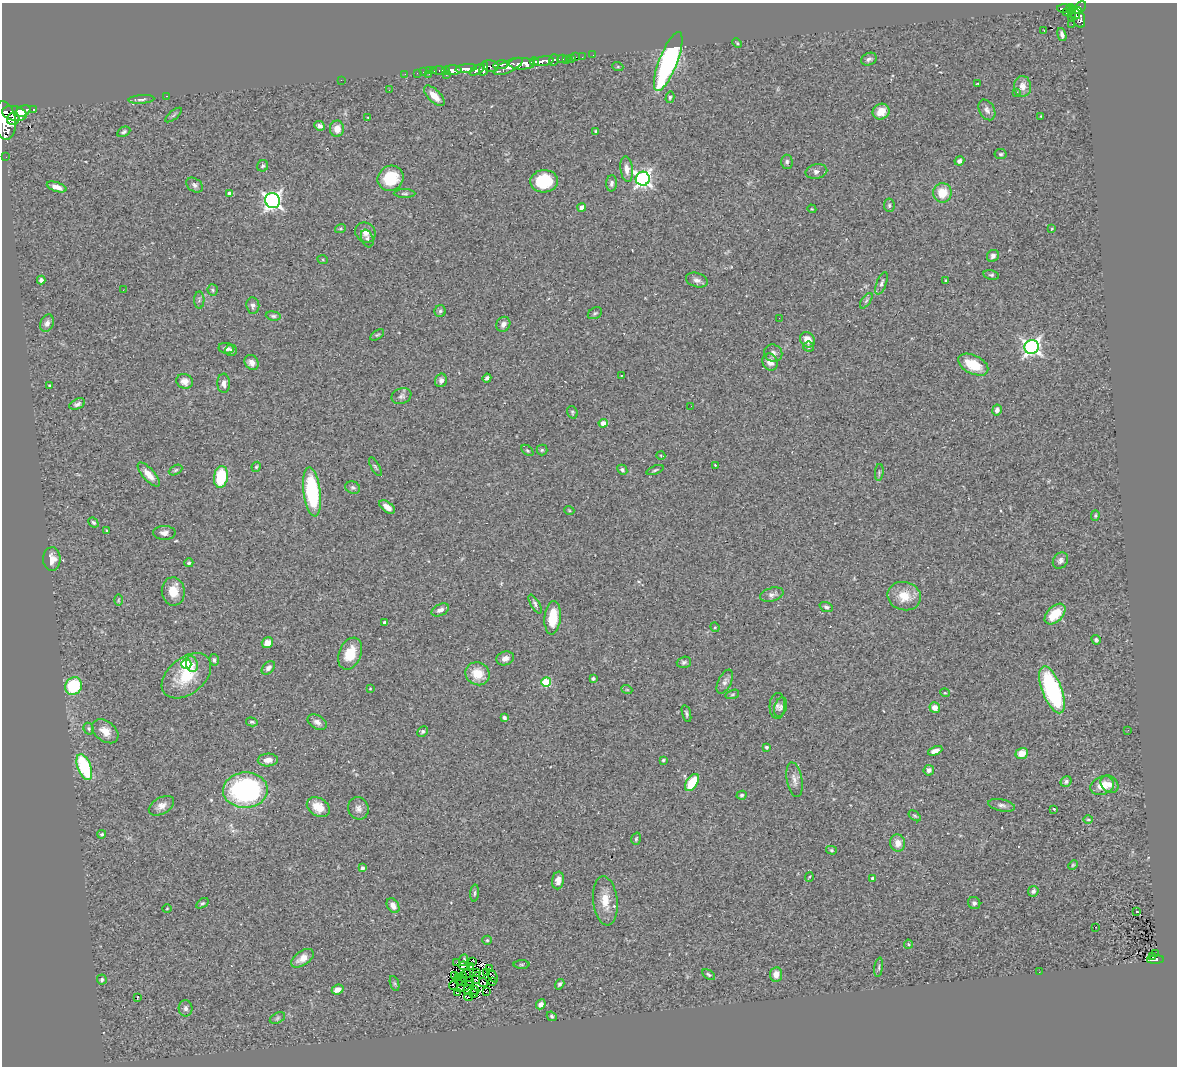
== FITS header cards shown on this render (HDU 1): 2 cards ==
NAXIS1  =                 1175
NAXIS2  =                 1064

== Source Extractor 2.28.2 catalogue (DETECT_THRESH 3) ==
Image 1175 x 1064 px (HDU 1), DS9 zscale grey, 1 PNG px = 1 image px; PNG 1179 x 1068 px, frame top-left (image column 1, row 1064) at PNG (2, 3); each listed source drawn as its Kron ellipse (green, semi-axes under 4 px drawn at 4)
Background 1.04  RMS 0.083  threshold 0.25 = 3 sigma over >= 5 px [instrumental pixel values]
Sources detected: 283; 5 with non-positive FLUX_AUTO (blend fragments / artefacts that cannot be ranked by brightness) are neither listed nor drawn; the other 278 listed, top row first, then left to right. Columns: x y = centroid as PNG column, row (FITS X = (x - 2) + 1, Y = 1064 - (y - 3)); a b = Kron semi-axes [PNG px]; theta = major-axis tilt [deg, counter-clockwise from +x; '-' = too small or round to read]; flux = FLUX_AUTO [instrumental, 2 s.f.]
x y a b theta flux
1065 8 7 3 0 200
1071 8 4 2 - 92
1080 8 8 5 42 520
1072 12 6 3 87 59
1066 13 2 2 - 6.2
1076 15 5 2 - 160
1072 16 4 2 - 30
1078 17 11 6 -69 390
1072 24 2 2 - 12
1044 30 2 2 - 3.7
1062 34 7 3 -75 15
737 43 5 3 - 6
593 55 2 2 - 3.1
576 57 2 2 - 8.2
582 57 2 2 - 9.3
571 58 3 2 - 31
562 59 5 3 - 110
869 59 8 6 23 16
554 60 6 5 - 210
567 60 2 2 - 10
543 61 10 4 9 1200
668 61 31 9 69 1100
534 62 4 3 - 350
522 64 13 5 0 2700
500 65 7 3 8 240
490 66 8 5 -16 540
508 66 16 6 25 1200
618 67 5 3 - 5.9
466 68 10 4 7 1300
484 69 7 4 80 500
439 70 6 3 0 58
453 70 8 5 -1 1000
477 70 8 4 33 640
429 71 2 2 - 17
434 71 2 2 - 14
445 71 4 3 - 39
423 72 2 2 - 12
417 73 2 2 - 13
405 74 2 2 - 11
429 74 3 2 - 13
446 75 3 2 - 15
341 80 2 2 - 59
978 84 3 2 - 5.4
1022 86 10 8 -87 45
389 90 2 2 - 3.2
1016 92 3 3 - 10
167 96 3 2 - 75
434 96 13 6 -45 60
670 97 6 4 75 8.2
141 99 13 3 4 15
33 110 3 3 - 110
987 110 11 7 -60 25
23 111 8 5 28 1400
881 112 8 7 - 82
15 113 12 7 -11 3300
173 115 10 3 40 9.5
1041 116 3 3 - 5.4
368 117 4 2 - 3.8
13 119 6 6 - 1100
4 120 19 11 -81 5400
320 126 5 4 - 18
337 129 8 7 - 47
596 131 3 3 - 6.9
124 132 7 4 28 12
1001 154 6 5 - 10
6 157 2 2 - 9
959 161 5 4 - 22
787 162 7 6 - 13
263 166 6 5 - 9.6
627 169 13 6 -83 36
816 171 11 7 13 24
391 178 13 12 - 200
643 179 7 7 - 1800
544 181 14 11 4 240
611 183 8 5 88 16
195 185 9 6 -36 18
57 187 10 4 -18 38
230 193 4 3 - 28
942 193 9 9 - 110
405 194 11 3 0 9.2
273 201 8 7 - 2300
889 205 7 5 -80 10
582 208 4 4 - 61
812 209 4 3 - 4.8
340 229 5 3 - 6.7
1052 229 3 2 - 4.3
365 232 11 9 -40 38
367 239 9 5 -69 15
993 256 6 5 - 17
323 260 5 3 - 5.6
991 275 8 4 -10 10
41 280 4 4 - 15
697 280 11 7 -17 24
945 280 3 3 - 4.6
881 283 12 5 69 17
123 290 2 2 - 3.9
213 290 6 5 - 9.8
199 300 8 5 89 12
866 301 9 4 55 13
253 305 8 6 -83 22
440 311 6 5 - 10
595 313 7 5 29 10
273 316 7 4 -7 11
779 318 2 2 - 3.2
47 323 9 6 69 25
503 324 8 6 57 24
377 335 8 4 34 9.4
807 340 8 7 - 60
809 347 5 5 - 11
1032 347 7 7 - 2100
226 348 8 5 -9 25
231 350 6 5 - 13
773 353 9 8 - 23
252 362 8 6 -55 35
770 362 9 7 -63 36
973 365 16 9 -26 150
621 375 3 2 - 5.1
487 378 4 4 - 14
441 380 7 6 - 20
185 381 8 7 - 35
224 383 10 6 -88 26
49 385 3 3 - 5.4
401 396 10 7 21 21
77 404 8 5 23 17
691 406 2 2 - 3.8
997 410 5 4 - 23
572 412 6 5 - 8.5
603 423 4 4 - 44
527 450 7 4 -40 7.9
542 450 5 5 - 8.7
661 456 4 3 - 4.8
715 465 3 2 - 4.3
256 467 5 4 - 7.3
375 467 11 3 -59 9.2
176 470 7 4 28 9.1
622 470 5 4 - 11
655 470 9 4 22 8.6
879 472 8 3 85 8.1
149 475 15 6 -48 55
221 477 11 7 80 260
353 488 7 6 - 12
312 492 25 8 -83 500
387 507 9 5 -37 42
569 510 5 3 - 5.2
1095 515 5 4 - 7.3
93 522 5 4 - 11
107 530 4 2 - 4.6
164 533 11 7 0 26
52 559 12 8 -89 53
1060 561 9 7 53 23
189 563 4 4 - 9
173 591 14 11 -82 80
772 595 12 6 15 23
904 596 17 14 -13 100
118 600 6 3 89 5.8
535 604 10 4 -59 15
826 607 7 5 -22 12
440 610 9 5 26 27
1055 614 12 7 45 150
553 618 17 8 84 130
385 623 3 3 - 16
715 627 5 4 - 8
1096 640 5 4 - 11
267 643 6 5 - 36
350 654 16 11 67 120
505 658 9 6 17 31
214 660 6 4 -74 12
684 662 7 5 18 13
186 664 5 5 - 400
192 664 8 6 -75 37
268 668 8 5 46 21
478 674 12 11 - 110
186 676 28 18 39 220
593 679 4 3 - 10
546 682 5 5 - 300
725 682 13 6 64 25
73 686 9 8 - 290
370 689 3 2 - 3.5
627 690 5 3 - 5.3
1052 690 25 10 -69 680
945 693 5 3 - 4.9
732 694 7 4 19 8.5
777 706 13 7 88 27
781 707 10 6 71 17
935 708 5 5 - 48
686 714 9 4 -73 11
504 718 4 3 - 15
252 722 6 3 -14 8.9
317 722 10 6 -29 24
89 729 6 5 - 11
1128 730 2 2 - 4.1
105 731 15 10 -38 67
423 731 6 4 45 11
767 747 3 3 - 12
935 751 7 4 23 27
1022 753 6 5 - 63
268 760 10 6 2 47
663 760 4 4 - 6.7
84 767 13 6 -68 410
929 770 5 5 - 22
794 780 17 8 -81 34
1066 781 6 5 - 11
692 782 9 5 56 150
1109 784 10 7 -43 36
1102 786 12 9 20 73
245 790 22 17 3 1000
742 795 5 4 - 9.9
1002 805 14 6 -11 22
161 806 14 8 30 39
318 807 12 9 -33 81
358 808 11 10 - 30
1054 809 4 3 - 14
915 816 7 3 -35 7.9
1088 819 5 3 - 5.6
102 834 4 3 - 9.1
636 839 6 4 73 8.3
898 843 9 7 -84 46
831 850 5 4 - 8.9
1073 865 5 4 - 5.9
363 868 3 3 - 14
809 877 5 3 - 5.2
873 878 4 3 - 19
558 881 9 6 83 40
1033 891 5 5 - 16
475 893 8 3 85 9.3
605 901 25 12 -84 100
202 903 7 4 35 9.2
974 903 6 6 - 14
393 906 8 5 -57 34
167 909 5 3 - 4.4
1137 911 3 2 - 3.2
1096 927 2 2 - 10
487 940 4 4 - 7.2
908 944 4 4 - 6.5
1156 954 3 2 - 7.4
1153 957 3 3 - 11
303 958 13 7 35 52
464 960 6 2 68 0.87
1156 960 8 4 4 95
472 961 4 2 - 0.21
457 962 4 2 - 4.5
522 965 8 4 0 8.3
464 966 5 3 - 9.9
471 966 4 3 - 10
879 967 10 3 82 9.1
490 968 3 2 - 8
477 972 2 2 - 3.4
1039 972 2 2 - 9.4
487 973 3 2 - 4
467 974 3 2 - 1.9
776 974 7 6 - 44
454 975 3 2 - 3.5
709 975 7 4 -31 8.8
492 976 7 3 -55 19
458 977 2 2 - 1.7
463 977 4 2 - 3.8
476 978 6 2 81 4
102 980 5 5 - 11
470 981 4 2 - 6.1
462 982 3 2 - 3.3
483 982 5 2 - 7.4
492 982 3 2 - 12
395 983 8 3 -71 8.9
560 984 5 4 - 12
453 985 4 2 - 1.7
464 987 9 2 25 12
338 989 6 4 21 52
468 990 5 2 - 5.4
475 990 4 3 - 0.68
458 992 3 2 - 4.8
486 992 2 2 - 15
474 993 4 3 - 6.6
469 997 4 2 - 2.9
137 998 4 2 - 21
541 1004 5 4 - 28
186 1008 8 7 - 18
552 1016 5 4 - 8.5
277 1018 8 5 28 11
At the frame edge (FLAGS 8, measured only in part): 1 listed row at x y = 4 120
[5 non-positive-flux detections neither listed nor drawn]